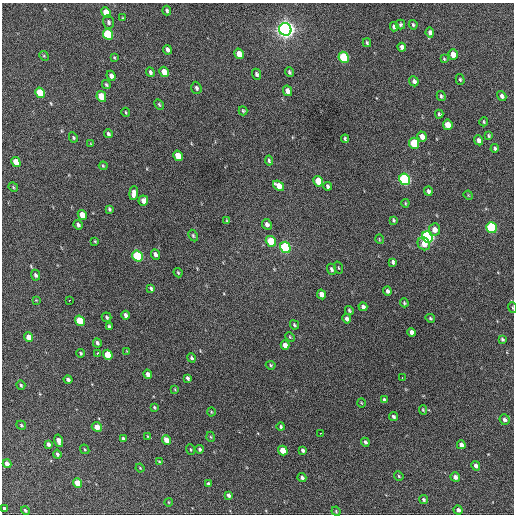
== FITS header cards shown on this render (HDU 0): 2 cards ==
NAXIS1  =                  512 / Axis length
NAXIS2  =                  512 / Axis length

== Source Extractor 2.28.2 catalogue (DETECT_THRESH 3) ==
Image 512 x 512 px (HDU 0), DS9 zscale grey, 1 PNG px = 1 image px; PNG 516 x 516 px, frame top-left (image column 1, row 512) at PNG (2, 3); each listed source drawn as its Kron ellipse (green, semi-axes under 4 px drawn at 4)
Background 287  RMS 17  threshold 49.7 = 3 sigma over >= 5 px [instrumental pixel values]
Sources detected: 159; all 159 listed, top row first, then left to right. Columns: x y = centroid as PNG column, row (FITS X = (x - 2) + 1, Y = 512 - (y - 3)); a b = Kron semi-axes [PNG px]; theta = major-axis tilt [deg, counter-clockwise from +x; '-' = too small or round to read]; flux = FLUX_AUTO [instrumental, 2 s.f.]
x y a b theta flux
167 11 5 3 - 2400
106 12 5 4 - 22000
122 18 4 3 - 850
109 22 7 5 -76 2900
400 24 5 5 - 1900
413 25 5 4 - 1700
394 27 5 4 - 3500
285 29 6 6 - 840000
430 33 5 4 - 3800
108 34 5 5 - 77000
367 43 4 3 - 1700
402 47 4 4 - 4000
167 50 5 4 - 3700
239 54 5 4 - 12000
453 54 5 4 - 11000
44 56 5 4 - 1100
344 57 5 5 - 73000
114 58 4 3 - 1100
444 59 4 3 - 1200
150 72 5 3 - 2500
164 72 5 4 - 13000
289 72 5 3 - 2000
256 74 6 4 -67 2400
111 76 5 4 - 3700
460 79 5 4 - 1500
414 81 5 4 - 3000
106 84 4 3 - 1600
196 88 6 5 - 2500
287 91 5 4 - 6300
40 93 5 4 - 40000
101 96 5 4 - 24000
441 96 5 4 - 1800
502 96 5 4 - 3200
159 104 6 4 -62 1400
243 111 5 3 - 1400
126 112 4 3 - 940
439 114 4 4 - 1600
484 122 5 4 - 1400
448 125 5 4 - 15000
108 134 4 3 - 2300
488 136 4 4 - 1600
73 137 5 4 - 1500
422 137 5 4 - 9000
345 139 4 3 - 1800
479 140 5 4 - 4200
414 143 5 5 - 44000
91 144 4 3 - 800
495 148 4 3 - 2300
178 156 5 4 - 20000
269 161 5 3 - 2100
16 162 5 4 - 16000
103 166 4 3 - 1200
405 179 6 5 - 190000
318 181 5 4 - 24000
278 186 6 4 -37 9100
328 186 4 3 - 2600
13 187 5 4 - 1200
428 191 5 4 - 2700
134 193 7 4 87 7500
468 195 5 4 - 1100
143 201 5 5 - 6400
405 203 4 4 - 1200
109 209 4 3 - 1600
82 215 5 4 - 14000
227 220 4 3 - 1100
393 220 4 3 - 1500
267 224 6 4 -62 4400
78 225 5 4 - 3000
491 228 5 5 - 100000
435 230 6 5 - 7900
193 236 6 4 -64 1700
427 237 6 5 - 320000
379 239 5 3 - 960
95 241 3 3 - 1200
271 241 5 5 - 44000
424 244 7 6 - 11000
285 247 6 5 - 130000
155 254 5 4 - 3600
138 256 6 5 - 99000
393 262 4 3 - 2700
339 268 6 3 -71 990
331 269 6 4 -66 2400
178 273 5 3 - 1300
35 275 5 4 - 2800
151 288 4 3 - 2000
387 291 4 3 - 2900
321 294 5 4 - 7000
36 300 4 3 - 880
69 300 3 2 - 2700
404 303 4 3 - 1300
363 307 4 4 - 3600
512 308 5 2 - 900
349 310 5 3 - 1700
126 315 4 3 - 3900
107 317 5 4 - 2000
430 318 5 4 - 1500
347 319 5 4 - 3900
80 321 5 4 - 38000
294 325 5 3 - 1500
109 327 4 3 - 2100
411 332 4 4 - 4000
29 337 5 4 - 11000
290 337 5 3 - 1100
502 339 4 3 - 2000
97 343 4 3 - 2700
285 345 5 4 - 7100
127 351 4 4 - 850
81 353 4 3 - 1600
97 353 3 2 - 2700
108 355 5 4 - 26000
191 358 4 4 - 1600
271 365 5 4 - 1500
148 374 5 4 - 5500
188 378 4 3 - 2300
402 378 3 2 - 2500
68 380 4 3 - 2800
21 385 5 3 - 1600
175 389 4 3 - 1000
384 400 4 3 - 2200
361 403 4 3 - 970
154 407 3 3 - 1300
423 410 5 4 - 1400
211 412 4 3 - 950
393 416 4 3 - 2200
505 420 5 5 - 4200
21 425 5 4 - 1500
97 427 5 4 - 9900
281 427 4 4 - 1800
320 433 2 2 - 3600
147 436 3 2 - 770
211 437 5 3 - 1000
123 439 4 3 - 2500
166 440 5 4 - 14000
59 441 6 4 -76 6800
365 442 4 3 - 2500
48 444 4 3 - 2900
461 445 4 4 - 5100
85 449 5 3 - 1200
190 449 5 2 - 1000
199 449 4 4 - 2200
303 450 4 3 - 2300
283 451 5 4 - 19000
57 454 4 3 - 2300
159 462 4 3 - 1200
7 464 4 4 - 7300
476 466 5 4 - 4200
140 468 4 3 - 920
399 476 5 4 - 1500
302 477 4 4 - 2800
455 477 5 4 - 5000
77 483 5 4 - 17000
208 484 4 3 - 2100
229 495 4 3 - 3200
423 499 5 4 - 2000
168 502 4 2 - 750
4 508 4 3 - 2100
458 510 4 4 - 4400
25 511 4 3 - 1900
336 511 5 4 - 1300
At the frame edge (FLAGS 8, measured only in part): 1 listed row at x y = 512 308